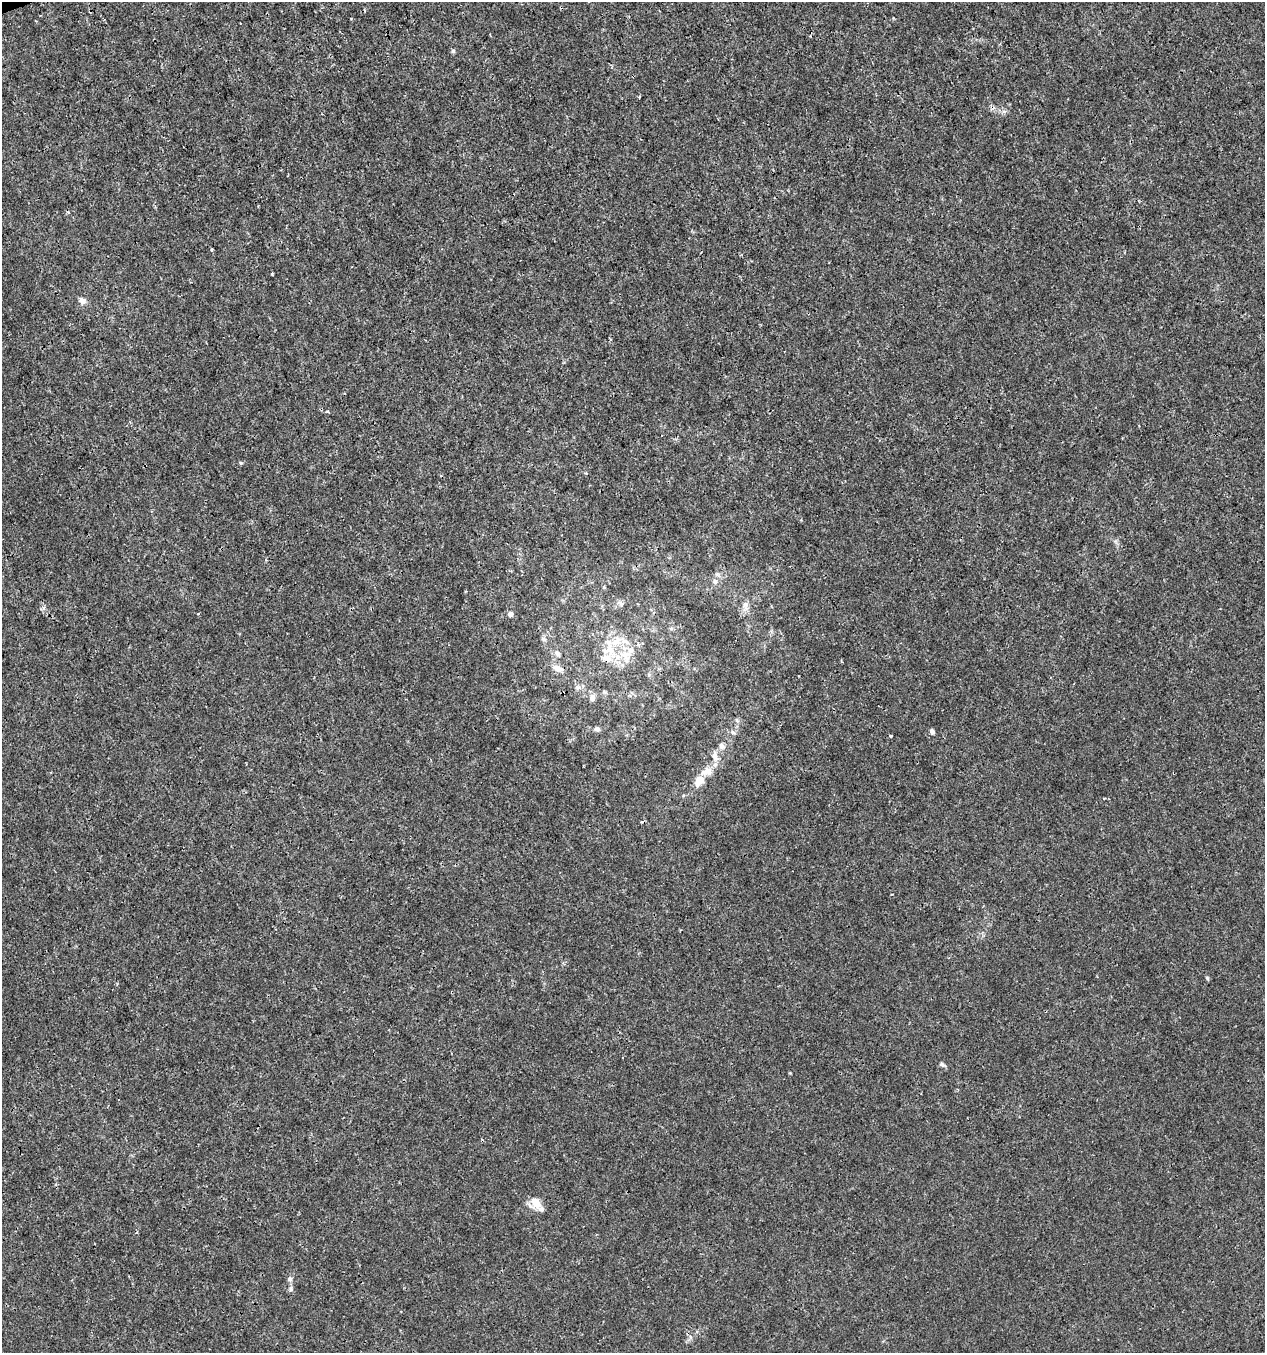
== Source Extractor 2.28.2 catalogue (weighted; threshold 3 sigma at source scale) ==
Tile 11 of 4 x 4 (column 3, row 3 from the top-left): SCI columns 2645-3907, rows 1353-2703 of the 5236 x 5408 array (HDU 1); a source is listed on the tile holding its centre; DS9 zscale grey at full resolution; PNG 1267 x 1355 px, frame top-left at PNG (2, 2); no overlay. Shown black and unused: <1% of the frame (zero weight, under 3 of 4 exposures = <1% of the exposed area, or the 3 px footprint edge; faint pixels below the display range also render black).
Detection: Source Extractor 2.28.2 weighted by HDU 2 'WHT'; one run over the whole footprint, this tile lists its part. Background 6.55e-04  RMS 8.6e-04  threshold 0.00388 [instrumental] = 3 sigma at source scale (4.5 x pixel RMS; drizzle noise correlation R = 1.50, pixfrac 1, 0.0396/0.0396 arcsec/px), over >= 5 px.
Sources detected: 30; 2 inside a brighter listed object's ellipse — not listed separately; the other 28 listed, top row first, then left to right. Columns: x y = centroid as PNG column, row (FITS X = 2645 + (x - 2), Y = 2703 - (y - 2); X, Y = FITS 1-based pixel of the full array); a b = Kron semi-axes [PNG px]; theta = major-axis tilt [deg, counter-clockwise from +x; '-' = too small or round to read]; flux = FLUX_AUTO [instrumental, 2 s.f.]
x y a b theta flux
453 51 5 5 - 0.13
639 97 4 2 - 0.087
212 250 3 2 - 0.1
272 274 3 3 - 0.083
82 301 8 6 -38 0.46
240 463 5 3 - 0.14
715 581 7 5 -68 0.22
621 604 6 6 - 0.21
745 605 8 6 52 0.3
510 614 6 6 - 0.28
544 639 7 5 -21 0.18
610 649 19 10 -73 1.6
631 650 9 8 - 0.51
558 653 8 6 -43 0.25
557 668 12 7 -19 0.65
578 687 8 5 -17 0.26
592 697 9 8 - 0.43
597 729 8 5 2 0.23
932 731 5 4 - 0.34
890 736 3 3 - 0.13
722 746 9 7 -46 0.33
715 756 12 8 -81 0.58
706 771 17 10 13 0.93
1104 798 3 3 - 0.083
623 1058 3 2 - 0.087
941 1064 7 5 -2 0.17
536 1203 19 11 -51 0.94
290 1279 7 6 - 0.21
Unlisted compact peaks at least as high as the median listed source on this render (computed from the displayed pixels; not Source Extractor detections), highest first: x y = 1207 977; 790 1073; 43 608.